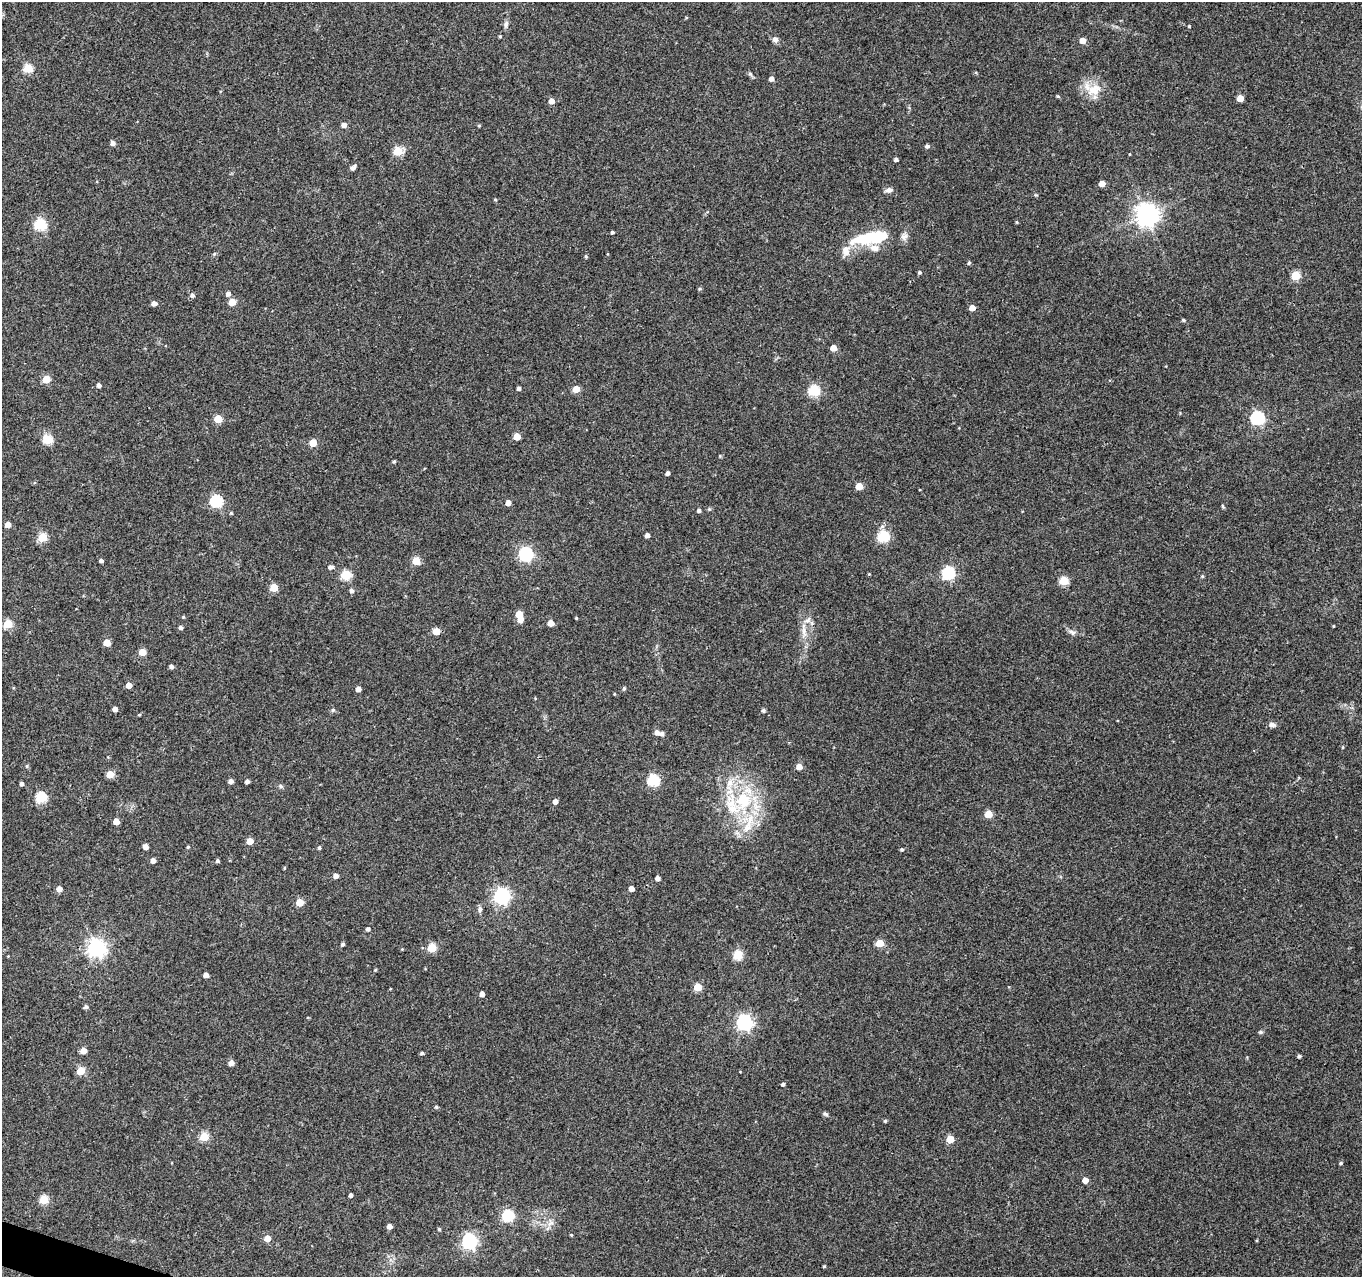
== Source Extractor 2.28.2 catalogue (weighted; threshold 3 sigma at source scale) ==
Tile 7 of 4 x 4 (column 3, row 2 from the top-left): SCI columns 2721-4080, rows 2768-4042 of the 5450 x 5597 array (HDU 1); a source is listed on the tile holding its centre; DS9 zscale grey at full resolution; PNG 1364 x 1279 px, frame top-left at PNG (2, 2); no overlay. Shown black and unused: <1% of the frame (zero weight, under 3 of 4 exposures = <1% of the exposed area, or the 3 px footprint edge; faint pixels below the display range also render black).
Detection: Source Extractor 2.28.2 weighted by HDU 2 'WHT'; one run over the whole footprint, this tile lists its part. Background 0.069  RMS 0.0045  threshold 0.0204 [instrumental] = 3 sigma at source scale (4.5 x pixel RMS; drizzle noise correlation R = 1.50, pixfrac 1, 0.0396/0.0396 arcsec/px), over >= 5 px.
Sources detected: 170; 1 inside a brighter object's white glare — not listed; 5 inside a brighter listed object's ellipse — not listed separately; the other 164 listed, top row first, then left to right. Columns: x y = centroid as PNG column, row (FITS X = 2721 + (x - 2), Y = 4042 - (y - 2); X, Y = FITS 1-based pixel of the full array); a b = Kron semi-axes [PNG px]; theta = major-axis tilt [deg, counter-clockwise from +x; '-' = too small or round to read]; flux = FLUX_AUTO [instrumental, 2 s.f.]
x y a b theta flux
506 24 10 6 74 1.4
1189 26 3 3 - 0.52
500 36 4 3 - 0.5
775 39 8 7 - 1.7
1082 41 5 5 - 4.2
28 68 5 5 - 21
750 74 8 4 -45 0.83
771 79 5 4 - 1.9
1093 89 25 16 -12 9.2
1058 96 5 4 - 0.53
1240 98 5 4 - 6.7
551 101 5 5 - 3.2
344 125 4 4 - 2.6
479 126 4 3 - 0.49
112 143 5 5 - 1.8
927 146 4 4 - 1.2
398 151 5 5 - 21
1129 154 4 2 - 0.3
896 159 4 3 - 1.2
353 167 8 5 38 1.2
1102 183 5 4 - 4.4
889 190 10 6 11 1.6
495 199 4 4 - 0.43
1146 215 8 7 - 350
1017 222 5 3 - 0.38
40 225 6 5 - 41
612 232 3 3 - 0.76
870 238 49 15 9 25
214 254 6 3 71 0.5
586 256 5 4 - 0.57
969 263 5 4 - 0.71
919 272 4 4 - 0.82
1296 276 5 5 - 17
700 289 5 4 - 0.59
228 294 5 5 - 1.6
192 295 5 5 - 1.3
232 302 5 5 - 9.7
154 303 4 4 - 2.5
972 308 4 4 - 5
1184 320 5 4 - 0.63
833 348 5 4 - 5.1
46 379 5 5 - 12
99 385 4 4 - 1.5
518 388 4 4 - 1.2
576 389 5 5 - 6.9
814 391 6 5 - 38
1257 418 6 6 - 68
218 419 5 5 - 14
517 437 5 5 - 7.4
47 439 5 5 - 25
313 443 5 5 - 9
720 456 5 3 - 0.37
394 461 4 3 - 0.63
668 473 4 3 - 1.3
859 486 5 5 - 8
216 501 6 6 - 51
508 503 4 4 - 3.1
1223 506 6 3 -70 0.47
699 511 4 4 - 1.2
231 513 4 4 - 0.49
8 525 4 4 - 3.8
647 535 4 4 - 1.7
883 536 6 5 - 42
42 537 5 5 - 19
526 554 6 6 - 83
101 561 4 3 - 1.2
416 561 5 5 - 12
330 567 6 5 - 1.5
948 573 6 6 - 57
869 574 4 4 - 0.37
346 575 5 5 - 25
1202 576 4 4 - 0.44
1064 581 5 5 - 18
274 587 5 5 - 12
352 591 5 5 - 1.5
519 614 5 5 - 7.2
183 617 4 3 - 0.41
576 618 3 3 - 0.44
808 620 12 6 29 2
550 623 5 5 - 5.8
8 624 5 5 - 18
1333 626 3 3 - 0.37
181 627 4 4 - 1.2
436 631 5 5 - 9
804 631 21 6 -80 3.8
1072 632 10 6 -29 1.5
107 643 5 5 - 8.1
142 652 5 4 - 8
171 666 4 4 - 1.3
129 685 4 4 - 4.9
624 688 5 4 - 0.7
358 689 4 4 - 3
614 694 4 3 - 0.32
115 709 4 4 - 2.4
333 710 5 5 - 0.89
763 710 4 4 - 1
139 715 3 3 - 0.43
1272 725 8 6 -5 1.5
657 732 5 5 - 2.6
662 734 4 4 - 1.3
1343 747 4 3 - 0.37
27 766 5 4 - 0.55
799 767 5 5 - 3.8
110 774 5 5 - 8.6
653 780 6 5 - 41
231 781 5 4 - 1.7
247 781 4 4 - 1.4
22 783 4 4 - 1.1
281 786 6 5 - 0.83
41 798 5 5 - 34
743 801 29 24 72 29
555 802 4 4 - 2.6
988 814 5 5 - 10
116 821 5 5 - 4.2
250 841 5 4 - 6.2
145 847 4 4 - 2.5
188 847 4 4 - 0.53
319 848 5 4 - 0.68
902 849 4 4 - 0.63
153 860 4 4 - 2.4
217 861 4 4 - 0.91
284 868 5 3 - 0.43
336 876 4 4 - 2.5
657 878 4 4 - 2.2
631 888 4 4 - 3.4
59 889 5 5 - 3.3
502 896 6 6 - 130
300 902 5 5 - 9.7
480 909 6 5 - 1.4
368 929 4 4 - 1.2
880 943 5 5 - 12
343 944 4 4 - 0.85
96 948 7 7 - 180
432 948 5 5 - 17
738 955 5 5 - 22
375 970 4 3 - 0.42
206 975 4 4 - 2.6
698 987 5 5 - 13
482 994 4 4 - 2.3
86 1007 5 4 - 1.1
744 1022 6 6 - 110
1260 1032 5 5 - 0.66
83 1051 5 4 - 4.5
422 1053 5 3 - 0.78
1299 1056 4 4 - 0.85
231 1063 4 4 - 3.2
81 1071 5 5 - 14
783 1084 4 3 - 0.98
436 1107 5 4 - 0.64
825 1114 7 4 -26 0.87
885 1121 4 4 - 0.6
204 1137 5 5 - 18
950 1139 5 5 - 11
1340 1163 4 3 - 0.57
1085 1180 4 4 - 3.9
350 1195 4 3 - 1.3
44 1200 5 5 - 16
508 1216 6 5 - 41
550 1223 11 8 68 2.7
389 1226 4 4 - 2.7
439 1229 4 4 - 0.55
571 1235 4 3 - 0.37
267 1238 5 5 - 5.5
469 1241 6 6 - 100